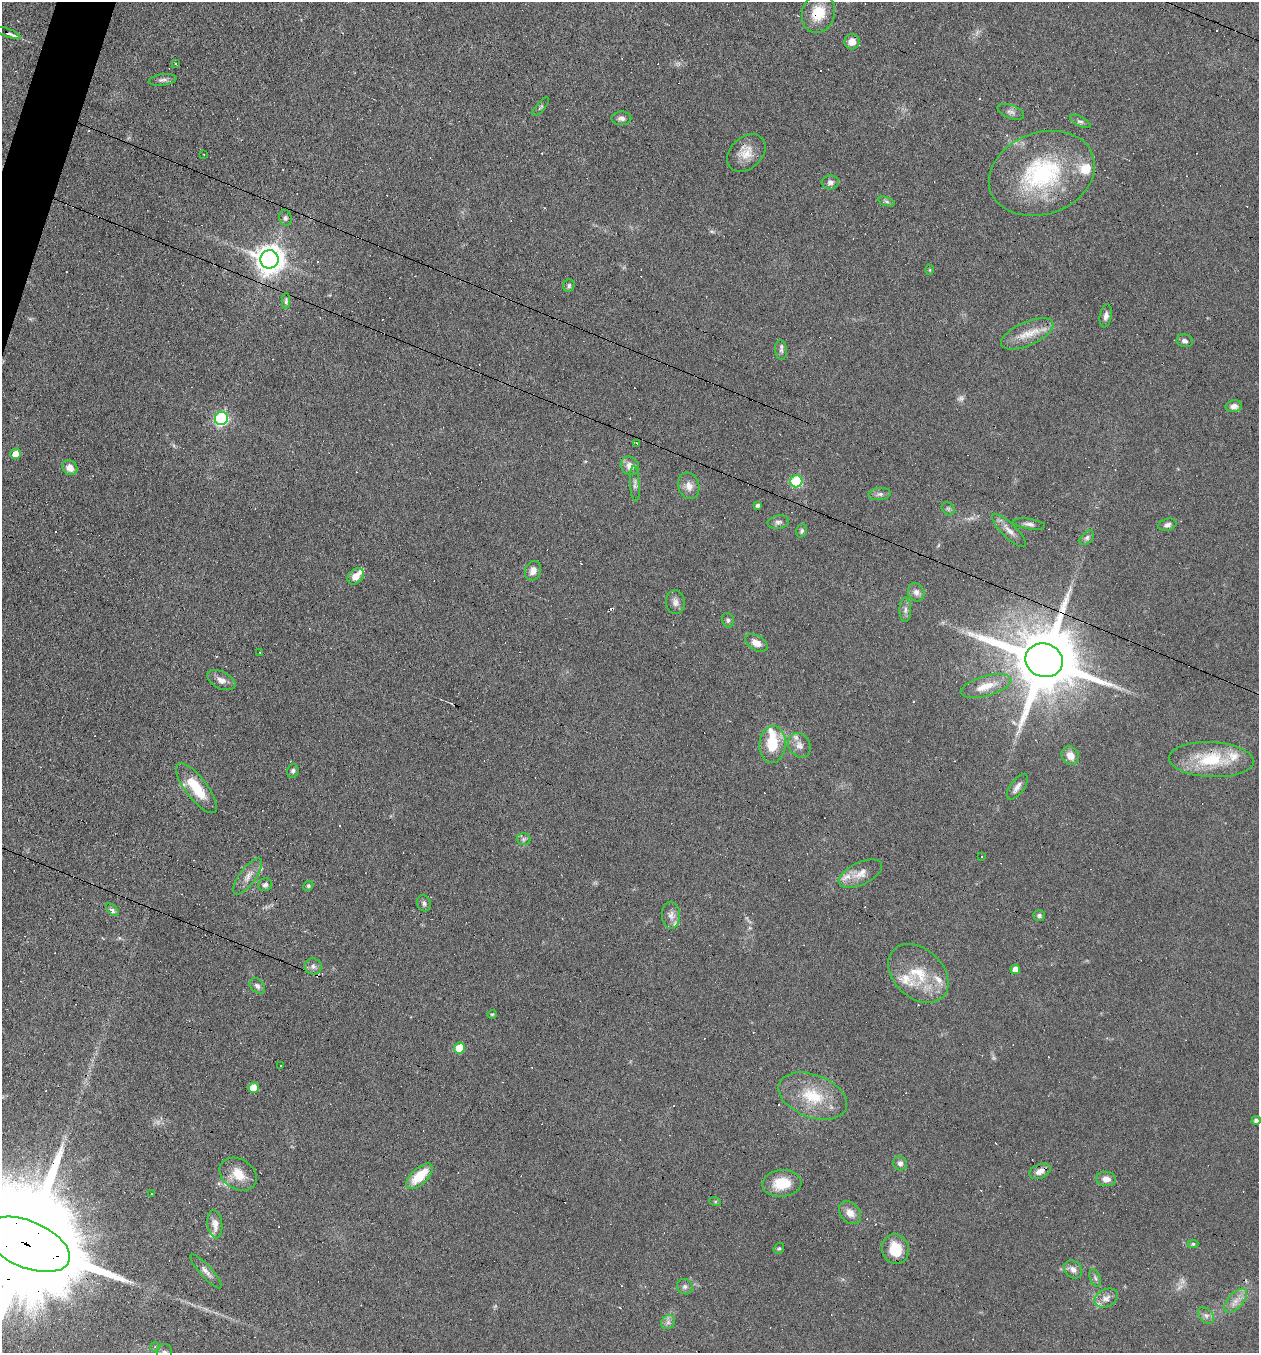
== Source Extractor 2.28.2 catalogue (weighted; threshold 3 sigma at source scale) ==
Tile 11 of 4 x 4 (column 3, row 3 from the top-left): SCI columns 2646-3902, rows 1352-2702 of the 5421 x 5405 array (HDU 1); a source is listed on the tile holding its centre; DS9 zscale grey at full resolution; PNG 1261 x 1355 px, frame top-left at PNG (2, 2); each listed source drawn as its Kron ellipse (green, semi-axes under 4 px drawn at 4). Shown black and unused: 1% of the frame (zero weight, under 5 of 9 exposures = <1% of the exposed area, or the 3 px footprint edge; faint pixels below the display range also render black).
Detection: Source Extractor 2.28.2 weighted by HDU 2 'WHT'; one run over the whole footprint, this tile lists its part. Background 0.0906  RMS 0.0047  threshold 0.0194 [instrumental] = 3 sigma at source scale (4.09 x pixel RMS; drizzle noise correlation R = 1.36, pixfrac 0.8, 0.05/0.05 arcsec/px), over >= 5 px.
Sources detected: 175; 8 too faint to see at this stretch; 52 cosmic-ray / hot-pixel residue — neither listed nor drawn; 12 inside a brighter listed object's ellipse — not listed separately; the other 103 listed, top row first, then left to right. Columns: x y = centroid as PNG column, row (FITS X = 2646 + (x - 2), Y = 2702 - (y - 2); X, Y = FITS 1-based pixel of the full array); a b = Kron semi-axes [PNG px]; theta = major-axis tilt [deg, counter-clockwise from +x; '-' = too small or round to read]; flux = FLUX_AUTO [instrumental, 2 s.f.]
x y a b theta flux
818 13 20 16 75 12
8 33 13 4 -21 2.2
852 42 8 7 - 4.3
176 64 3 3 - 0.86
163 80 14 5 7 1.6
541 107 11 4 49 0.85
1011 112 14 6 -21 1.7
621 118 10 6 0 1.8
1080 121 11 5 -27 1.2
746 153 22 15 43 7
204 154 3 2 - 0.53
1042 173 54 41 19 55
830 182 8 7 - 1.7
887 202 8 3 -19 0.85
285 218 8 6 -75 1.2
269 259 9 9 - 600
930 270 5 3 - 0.42
569 286 6 5 - 1
286 301 8 4 89 0.81
1106 316 11 6 81 2
1027 334 28 11 24 7.9
1185 341 8 6 -12 1.7
781 350 9 6 -81 1.4
1234 406 8 6 12 2.3
221 418 7 6 - 70
637 443 4 3 - 3.2
15 454 5 5 - 4.7
630 466 10 8 -47 3.4
70 468 8 7 - 3.6
796 481 6 6 - 34
635 484 18 5 -86 1.7
689 486 13 10 -72 3.8
879 494 11 6 5 1.6
758 505 4 3 - 1.2
948 509 7 5 -45 0.85
778 522 11 6 10 1.5
1029 524 16 5 -9 1.7
1167 525 9 6 16 1.5
802 531 7 5 72 0.99
1009 531 22 7 -44 3.4
1087 538 8 5 46 1.2
533 571 10 7 69 2.7
356 576 9 7 44 4.3
916 592 9 8 - 2.2
675 602 12 9 -83 2.5
905 610 12 6 88 1.8
728 620 7 6 - 1
756 643 12 7 -32 3.8
259 652 3 2 - 0.36
1044 660 19 16 -18 4800
221 680 15 8 -26 2.9
986 686 26 10 15 7.2
773 744 18 13 85 13
799 745 13 10 -60 3
1070 756 10 8 -59 4
1211 760 42 17 -3 24
293 771 7 5 76 1.1
1017 787 15 7 54 2.6
196 788 30 10 -52 14
524 839 7 6 - 1
982 856 3 2 - 0.31
860 874 23 11 25 5.4
248 876 21 8 54 4
265 885 7 6 - 1.3
308 886 5 4 - 0.85
424 903 8 7 - 1.5
112 910 8 4 -46 1.1
671 915 13 9 -86 2.8
1039 916 6 5 - 1.1
313 966 8 8 - 1.5
1015 969 5 4 - 3.9
918 973 34 24 -43 18
257 986 9 6 -45 1.5
492 1014 5 4 - 0.49
459 1048 5 5 - 11
281 1065 3 3 - 4.2
253 1088 5 5 - 8.7
813 1096 36 21 -21 18
1256 1120 5 4 - 1.2
900 1163 7 6 - 1.6
1040 1171 11 7 23 3.6
238 1174 20 15 -32 8.4
419 1176 16 8 42 12
1106 1179 10 7 -6 3.3
782 1183 19 13 5 11
152 1194 3 2 - 0.54
715 1201 6 4 -19 0.57
850 1213 13 9 -49 4.1
215 1224 14 7 -83 3.8
27 1244 45 23 -23 25000
1193 1244 5 4 - 0.82
779 1248 6 5 - 0.72
895 1249 15 13 -75 11
1073 1269 10 8 -44 2.5
206 1271 22 6 -48 2.5
1095 1278 9 5 -69 1.2
685 1287 8 7 - 1.4
1106 1298 12 8 26 2.7
1236 1301 15 7 48 3.6
1206 1315 9 6 -49 1.7
668 1322 7 6 - 1.6
155 1347 5 5 - 0.92
164 1352 8 7 - 1.7
Overlapping masked pixels (flux is a lower limit): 5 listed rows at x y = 818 13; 8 33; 1044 660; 313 966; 27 1244
Isophote crosses this tile's border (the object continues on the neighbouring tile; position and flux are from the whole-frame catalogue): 2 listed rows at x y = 27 1244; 164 1352